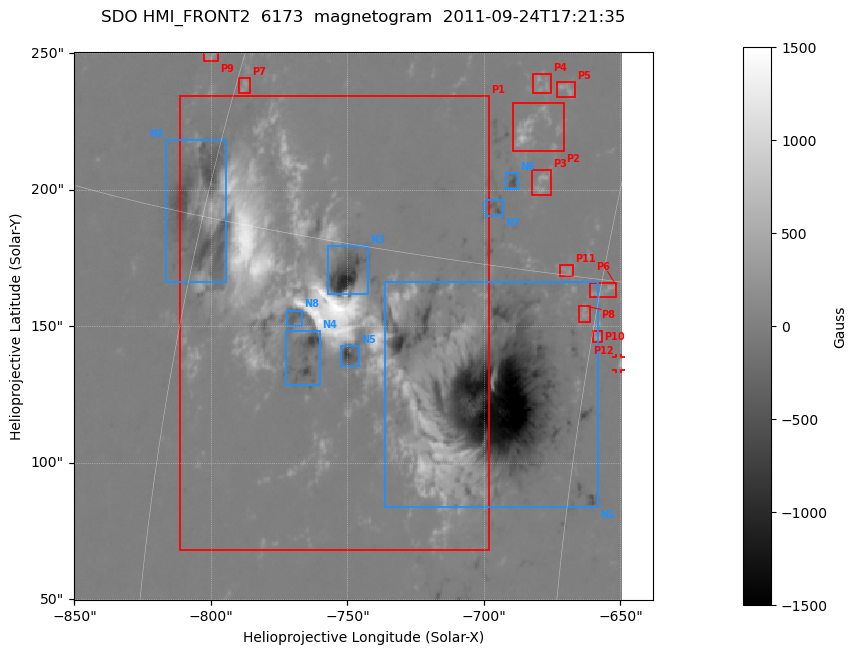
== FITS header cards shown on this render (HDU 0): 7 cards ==
TELESCOP= 'SDO     '           /
INSTRUME= 'HMI_FRONT2'         /
WAVELNTH=              6173.00 /
DATE-OBS= '2011-09-24T17:21:35.00' /
CTYPE1  = 'HPLN-TAN'           /
CTYPE2  = 'HPLT-TAN'           /
BUNIT   = 'Gauss   '           /

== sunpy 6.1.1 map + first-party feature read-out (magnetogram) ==
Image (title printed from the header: SDO HMI_FRONT2  6173  magnetogram  2011-09-24T17:21:35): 398 x 398 px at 0.504 arcsec/px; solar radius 957 arcsec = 1898 px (partial field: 1.4% of the solar disc is inside the frame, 100% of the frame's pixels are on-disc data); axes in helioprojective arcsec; data unit Gauss (BUNIT, on the colour bar)
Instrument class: MAGNETOGRAM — CONTENT/DPC_OBSR says magnetogram
Display: grey scale clipped to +-1500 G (the 99.5th-percentile rule alone would give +-1329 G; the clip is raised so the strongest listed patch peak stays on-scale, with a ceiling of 1500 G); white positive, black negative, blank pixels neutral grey
Flux patches: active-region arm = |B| over 7 px >= 100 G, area >= 15 px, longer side >= 5 px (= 2.5 arcsec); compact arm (3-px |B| >= 300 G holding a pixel >= 400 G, >= 4 px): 19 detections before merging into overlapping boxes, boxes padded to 5 px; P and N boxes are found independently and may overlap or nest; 15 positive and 10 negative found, the strongest 12 + 8 listed = drawn (cap 20) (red P1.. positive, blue N1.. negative; 1 of them under ~3 arcsec drawn as corner ticks so the feature stays visible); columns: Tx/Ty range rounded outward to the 2 arcsec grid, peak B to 10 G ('>+1500(sat)' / '<-1500(sat)' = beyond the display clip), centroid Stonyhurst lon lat
Positive patches:
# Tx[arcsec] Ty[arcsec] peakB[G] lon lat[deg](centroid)
P1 -812..-698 68..236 >+1500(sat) -54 +13
P2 -690..-670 214..232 +760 -48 +18
P3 -684..-674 198..208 +460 -48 +17
P4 -682..-674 234..244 +360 -48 +19
P5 -674..-666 234..240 +400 -48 +19
P6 -662..-650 160..166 +370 -45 +15
P7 -790..-784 234..242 +360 -60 +18
P8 -666..-660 150..158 +300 -45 +14
P9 -804..-796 246..252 +310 -62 +18
P10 -660..-656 144..148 +480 -45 +14
P11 -674..-666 168..174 +270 -46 +15
P12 -652..-648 134..140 +520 -44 +13
Negative patches:
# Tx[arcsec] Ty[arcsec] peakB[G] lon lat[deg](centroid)
N1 -738..-658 82..168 <-1500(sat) -48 +12
N2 -818..-794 166..218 -510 -60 +15
N3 -758..-742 162..180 -1120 -54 +14
N4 -774..-760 128..148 -760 -55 +12
N5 -754..-746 134..144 -890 -53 +13
N6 -692..-686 200..206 -500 -49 +17
N7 -700..-692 190..196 -470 -49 +16
N8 -772..-766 150..156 -370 -55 +13
Bipolar pairs (each listed P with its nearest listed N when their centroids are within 0.25 R_sun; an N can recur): P1-N8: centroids ~10 arcsec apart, P1 is west of N8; P2-N6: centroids ~20 arcsec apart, P2 is north of N6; P3-N6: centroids ~10 arcsec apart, P3 is west of N6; P4-N6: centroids ~40 arcsec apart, P4 is north of N6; P5-N6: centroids ~40 arcsec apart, P5 is north-west of N6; P6-N7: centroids ~50 arcsec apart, P6 is south-west of N7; P7-N2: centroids ~50 arcsec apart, P7 is north of N2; P8-N1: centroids ~40 arcsec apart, P8 is north-west of N1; P9-N2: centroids ~60 arcsec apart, P9 is north of N2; P10-N1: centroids ~40 arcsec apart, P10 is north-west of N1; P11-N7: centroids ~40 arcsec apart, P11 is south-west of N7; P12-N1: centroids ~40 arcsec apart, P12 is west of N1